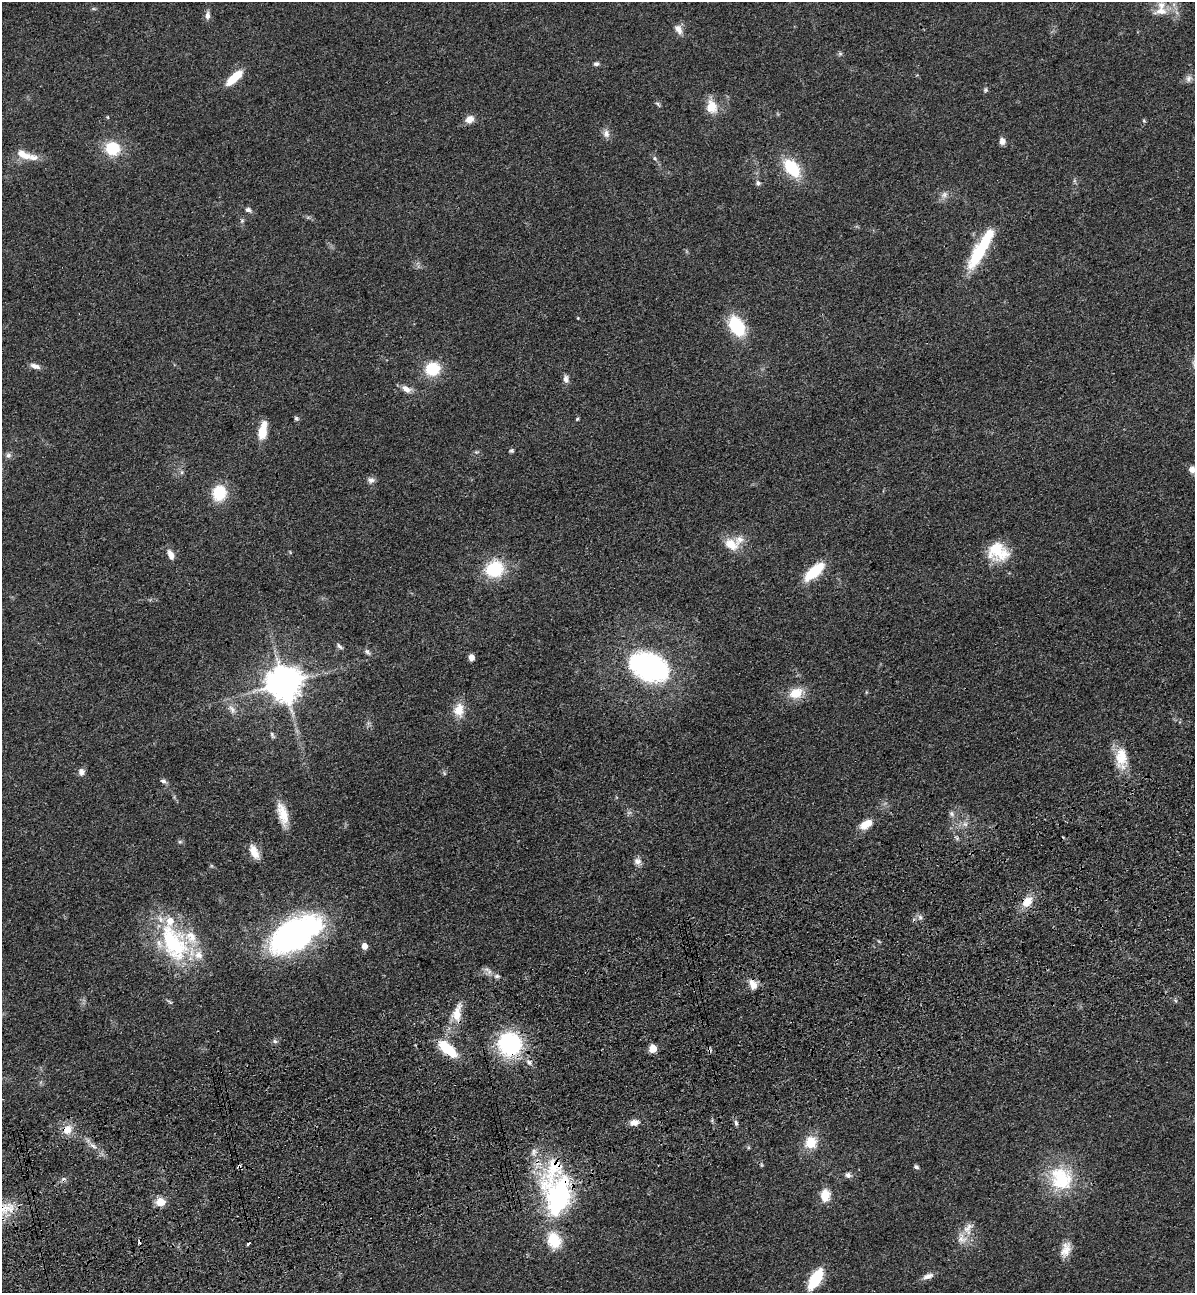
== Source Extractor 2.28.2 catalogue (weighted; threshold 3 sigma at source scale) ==
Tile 7 of 4 x 4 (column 3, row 2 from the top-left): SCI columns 2693-3885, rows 2698-3988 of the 5266 x 5394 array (HDU 1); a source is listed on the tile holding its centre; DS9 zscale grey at full resolution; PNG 1197 x 1295 px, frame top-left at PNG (2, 2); no overlay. Shown black and unused: <1% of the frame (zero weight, under 3 of 4 exposures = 6% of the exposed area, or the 3 px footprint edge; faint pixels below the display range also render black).
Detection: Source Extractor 2.28.2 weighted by HDU 2 'WHT'; one run over the whole footprint, this tile lists its part. Background 0.056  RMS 0.0058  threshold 0.026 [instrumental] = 3 sigma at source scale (4.5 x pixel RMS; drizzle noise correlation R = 1.50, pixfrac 1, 0.05/0.05 arcsec/px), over >= 5 px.
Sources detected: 110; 1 inside a brighter object's white glare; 1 cosmic-ray / hot-pixel residue — not listed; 8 inside a brighter listed object's ellipse — not listed separately; the other 100 listed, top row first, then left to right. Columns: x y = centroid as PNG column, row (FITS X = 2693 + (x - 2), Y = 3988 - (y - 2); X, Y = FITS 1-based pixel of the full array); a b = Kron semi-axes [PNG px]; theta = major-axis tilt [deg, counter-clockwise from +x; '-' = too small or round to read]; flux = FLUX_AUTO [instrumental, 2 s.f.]
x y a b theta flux
1161 11 21 10 10 8.1
208 15 12 6 86 2.4
678 29 14 8 -59 4
840 54 7 4 0 0.95
596 64 7 6 - 1.4
234 78 21 8 43 13
1188 78 11 7 70 2.4
986 90 7 4 83 0.96
658 104 9 4 -45 0.97
711 107 18 14 -79 9.1
108 117 5 3 - 0.48
470 119 10 8 28 4.6
1144 121 5 5 - 0.75
606 133 11 9 -88 3.1
1002 141 7 6 - 3.6
112 148 13 11 -20 22
23 154 25 10 -20 8.5
655 158 6 4 -60 0.99
792 168 18 11 -51 29
758 183 7 7 - 1.6
944 195 10 7 40 2.6
248 210 9 6 -28 1.9
242 221 6 5 - 0.9
981 248 53 12 60 35
578 318 3 3 - 0.52
737 326 20 12 -59 31
35 366 13 6 -17 3.1
432 369 16 14 15 19
566 379 10 7 -77 2.4
406 389 13 8 -28 4.1
296 418 7 6 - 1
577 419 4 4 - 0.77
262 431 17 7 79 13
511 450 5 5 - 0.99
476 452 5 5 - 0.79
8 455 8 7 - 1.8
1192 469 8 7 - 3.1
182 472 6 4 -90 1.1
371 480 10 7 -11 2.3
219 493 17 14 85 19
731 544 22 14 -29 9.7
998 552 25 21 -22 19
171 555 12 7 -67 4.1
495 569 18 16 27 29
814 571 21 9 42 24
340 646 10 5 -43 1.5
367 652 9 6 -46 1.6
471 657 5 4 - 5
649 667 34 23 -24 110
284 683 10 10 - 1300
796 693 17 12 22 11
232 709 16 7 -60 3.8
459 710 18 13 88 8.7
272 735 10 4 -65 1.2
1121 758 30 15 -89 14
81 772 9 8 - 2.6
444 773 6 4 -72 0.78
163 781 9 5 -15 1.6
283 814 28 11 -75 11
952 814 9 6 -60 1.7
866 824 14 8 31 8.2
965 824 7 7 - 2.1
957 838 5 5 - 0.99
180 842 6 5 - 0.94
254 852 18 9 -66 6.5
637 861 10 8 -20 2.8
1027 902 16 11 44 7.9
920 917 7 5 -45 1.6
290 937 54 32 21 140
173 943 58 31 -65 60
364 946 5 5 - 5.8
487 969 8 6 -21 2.2
497 976 7 5 1 1.6
753 984 14 9 -66 5.3
170 1002 8 4 -35 0.94
457 1013 28 12 79 11
275 1041 6 5 - 1.2
510 1044 25 24 - 57
653 1048 5 5 - 14
448 1049 23 10 -41 21
529 1062 8 6 -73 1.8
634 1122 10 7 9 4.1
736 1123 7 4 -82 1.4
67 1129 13 11 40 6.6
810 1143 13 11 66 13
93 1146 11 4 -32 2.2
534 1152 10 6 83 2.3
761 1165 6 4 -89 0.68
239 1166 5 4 - 1.4
916 1167 6 5 - 1.2
848 1175 7 7 - 1.9
1061 1178 33 29 -56 35
825 1195 16 11 87 7.9
557 1196 49 33 86 90
160 1202 11 9 5 6.4
968 1228 20 13 62 7.8
248 1244 3 3 - 1.3
1066 1250 20 11 72 6.5
927 1276 15 6 21 3.2
815 1279 16 7 59 37
Overlapping masked pixels (flux is a lower limit): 6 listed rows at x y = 1027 902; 457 1013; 510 1044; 67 1129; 239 1166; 557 1196
Isophote crosses this tile's border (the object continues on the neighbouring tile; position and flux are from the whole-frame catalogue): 2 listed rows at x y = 1161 11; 1192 469